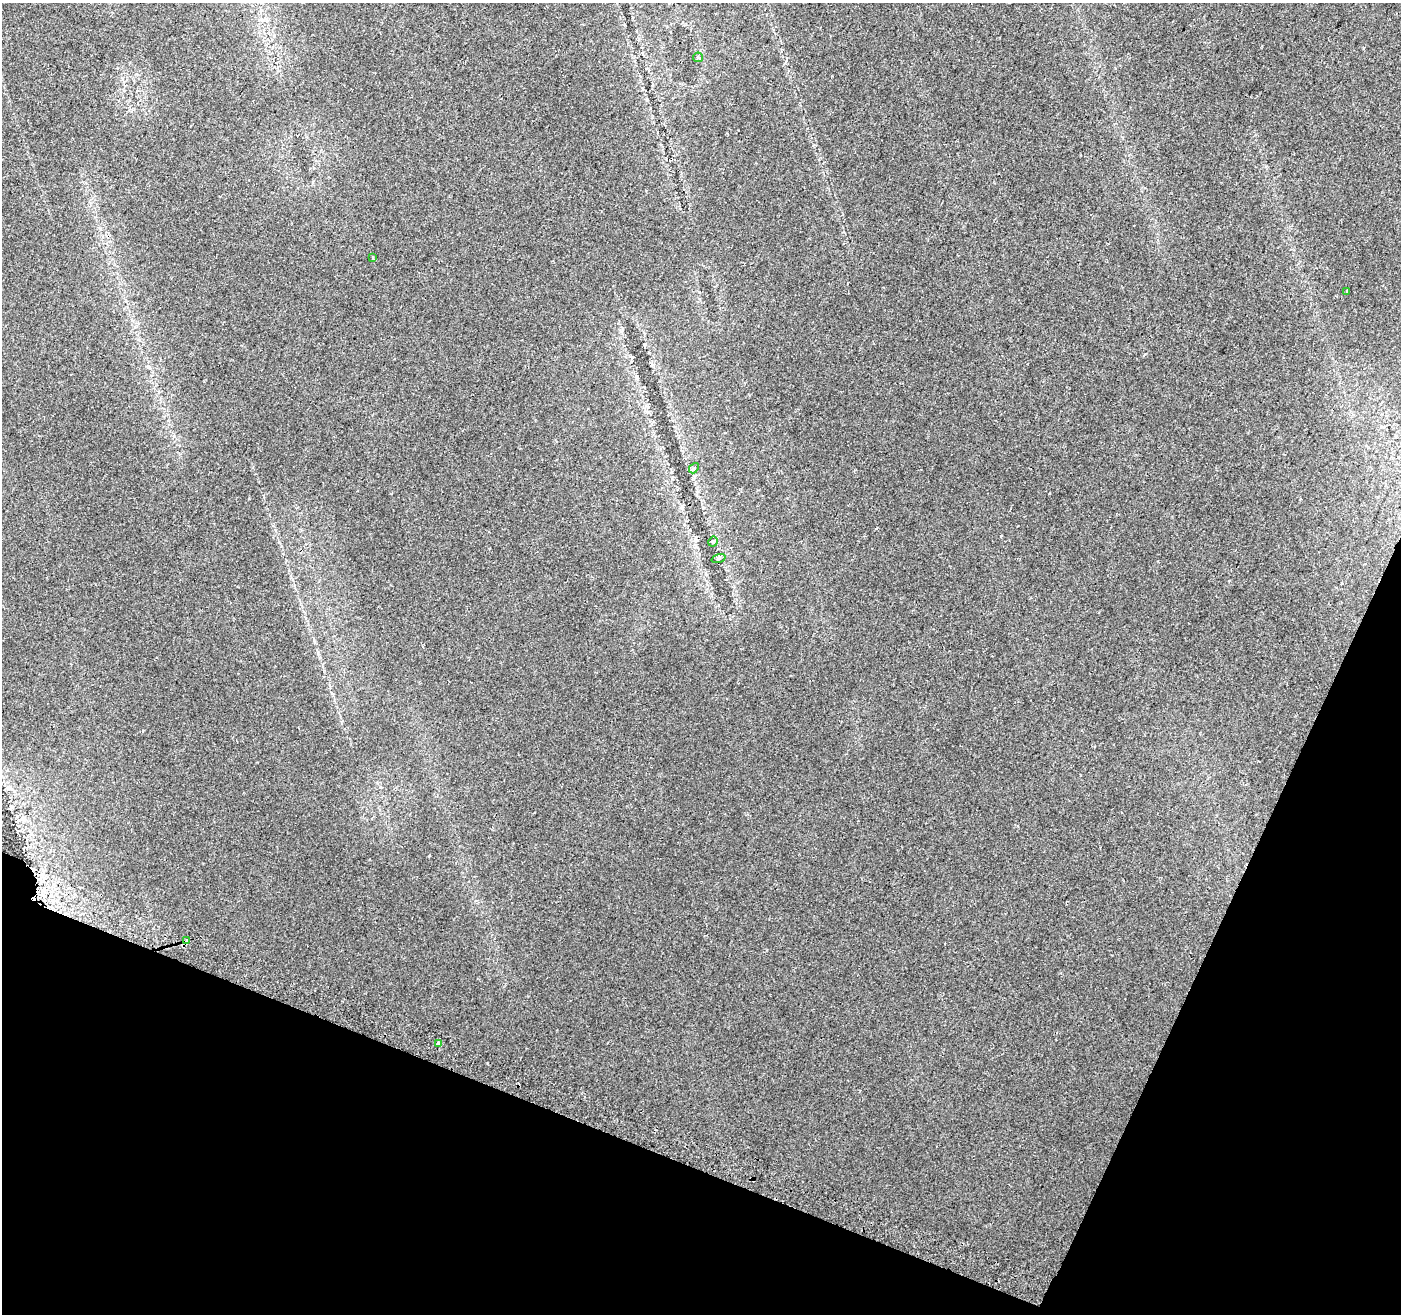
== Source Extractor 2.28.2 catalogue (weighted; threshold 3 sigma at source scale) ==
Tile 15 of 4 x 4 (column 3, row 4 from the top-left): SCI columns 2812-4210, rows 239-1550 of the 5630 x 5788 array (HDU 1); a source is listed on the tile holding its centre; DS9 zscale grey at full resolution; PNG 1403 x 1316 px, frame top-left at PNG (2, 3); each listed source drawn as its Kron ellipse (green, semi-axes under 4 px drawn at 4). Shown black and unused: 20% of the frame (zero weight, under 2 of 3 exposures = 2% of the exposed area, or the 3 px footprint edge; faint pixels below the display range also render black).
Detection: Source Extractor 2.28.2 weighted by HDU 2 'WHT'; one run over the whole footprint, this tile lists its part. Background 0.0647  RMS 0.0089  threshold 0.04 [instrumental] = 3 sigma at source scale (4.5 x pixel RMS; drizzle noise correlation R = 1.50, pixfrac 1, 0.0396/0.0396 arcsec/px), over >= 5 px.
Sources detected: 9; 1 cosmic-ray / hot-pixel residue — neither listed nor drawn; the other 8 listed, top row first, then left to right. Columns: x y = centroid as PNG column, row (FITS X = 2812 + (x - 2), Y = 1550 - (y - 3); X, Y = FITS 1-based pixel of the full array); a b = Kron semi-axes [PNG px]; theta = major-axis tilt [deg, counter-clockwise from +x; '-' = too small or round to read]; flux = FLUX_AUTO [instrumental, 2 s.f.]
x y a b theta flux
698 57 5 4 - 1.1
373 257 3 3 - 2.9
1347 291 3 2 - 0.8
694 468 5 4 - 1.3
713 542 5 4 - 1.1
718 558 7 3 19 1.2
187 941 4 3 - 16
438 1043 3 3 - 7.6
Overlapping masked pixels (flux is a lower limit): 1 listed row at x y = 187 941